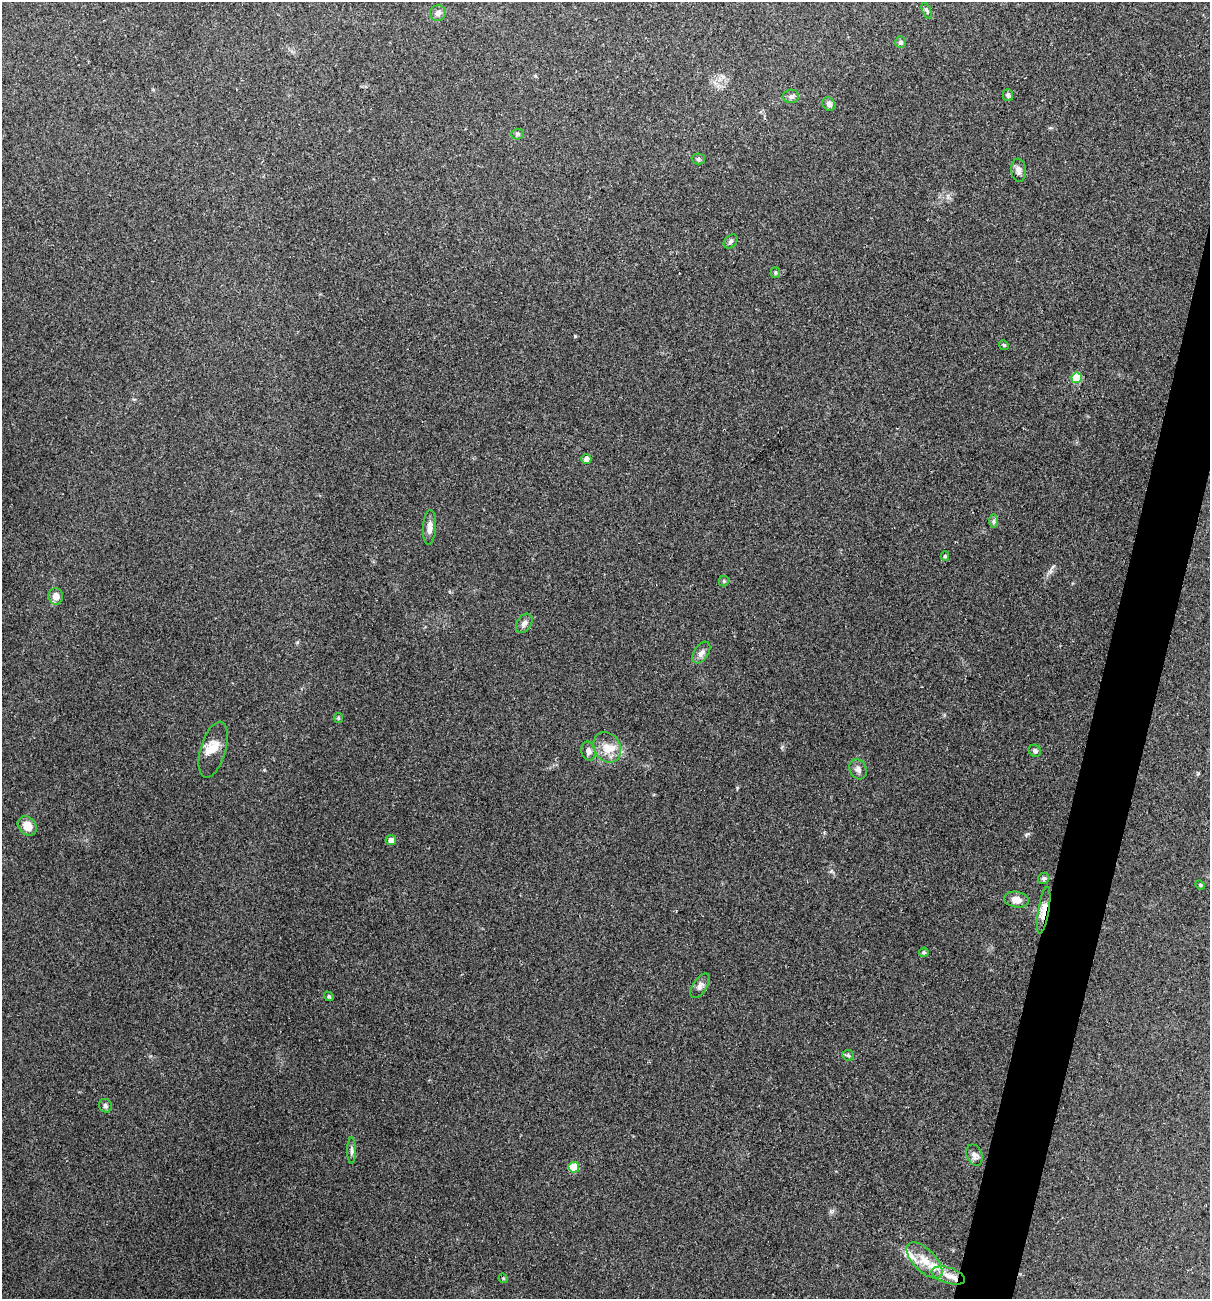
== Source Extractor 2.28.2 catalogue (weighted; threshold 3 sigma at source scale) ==
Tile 10 of 4 x 4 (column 2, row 3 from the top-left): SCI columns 1333-2540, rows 1298-2594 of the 5204 x 5188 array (HDU 1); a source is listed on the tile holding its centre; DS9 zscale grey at full resolution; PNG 1212 x 1301 px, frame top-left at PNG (2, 2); each listed source drawn as its Kron ellipse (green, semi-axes under 4 px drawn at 4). Shown black and unused: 4% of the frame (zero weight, under 2 of 3 exposures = <1% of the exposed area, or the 3 px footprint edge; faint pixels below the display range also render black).
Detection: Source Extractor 2.28.2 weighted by HDU 2 'WHT'; one run over the whole footprint, this tile lists its part. Background 0.0979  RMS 0.0095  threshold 0.0429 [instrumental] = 3 sigma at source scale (4.5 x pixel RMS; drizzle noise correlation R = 1.50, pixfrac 1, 0.05/0.05 arcsec/px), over >= 5 px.
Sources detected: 46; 2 inside a brighter listed object's ellipse — not listed separately; the other 44 listed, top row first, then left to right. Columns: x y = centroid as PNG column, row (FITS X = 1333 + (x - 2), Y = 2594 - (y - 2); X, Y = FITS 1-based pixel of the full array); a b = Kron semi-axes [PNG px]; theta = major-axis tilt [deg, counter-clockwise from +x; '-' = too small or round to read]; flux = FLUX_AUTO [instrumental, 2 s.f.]
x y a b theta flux
927 11 8 4 -65 1.8
438 13 8 8 - 3.6
900 42 6 5 - 2.5
1008 95 5 5 - 2.5
791 96 8 7 - 2.7
829 104 7 6 - 3.4
517 134 6 5 - 1.6
698 159 6 5 - 1.9
1019 170 11 7 -83 4.3
730 241 8 6 47 2.4
775 273 5 5 - 1.4
1004 345 5 4 - 1.2
1077 378 5 5 - 34
586 459 5 5 - 4.8
993 521 7 4 90 2
429 527 17 6 86 6.1
945 556 5 4 - 1.5
724 581 5 5 - 1.3
56 596 8 7 - 7.9
524 623 10 7 56 4.2
701 653 12 7 56 4.5
338 718 5 4 - 1.1
607 747 16 13 -59 13
213 750 29 12 73 13
588 751 9 7 -79 3.5
1035 751 6 5 - 2.7
858 769 10 8 -62 4.2
27 826 10 8 -47 12
391 840 5 5 - 5.4
1044 878 6 5 - 2.1
1200 885 5 4 - 1.1
1016 900 12 7 -10 7.7
1044 910 24 5 81 11
924 952 5 4 - 1.8
700 986 14 7 56 4.2
329 996 5 4 - 1.5
848 1055 6 5 - 1.5
105 1106 7 6 - 2.2
352 1151 13 4 -90 2.7
974 1155 11 7 -67 4.2
574 1167 5 5 - 24
924 1260 23 11 -45 17
948 1275 17 8 -17 10
503 1278 5 4 - 0.98
Overlapping masked pixels (flux is a lower limit): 1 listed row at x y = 1044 910
Unlisted compact peaks at least as high as the median listed source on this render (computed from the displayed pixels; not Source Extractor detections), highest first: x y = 575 336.